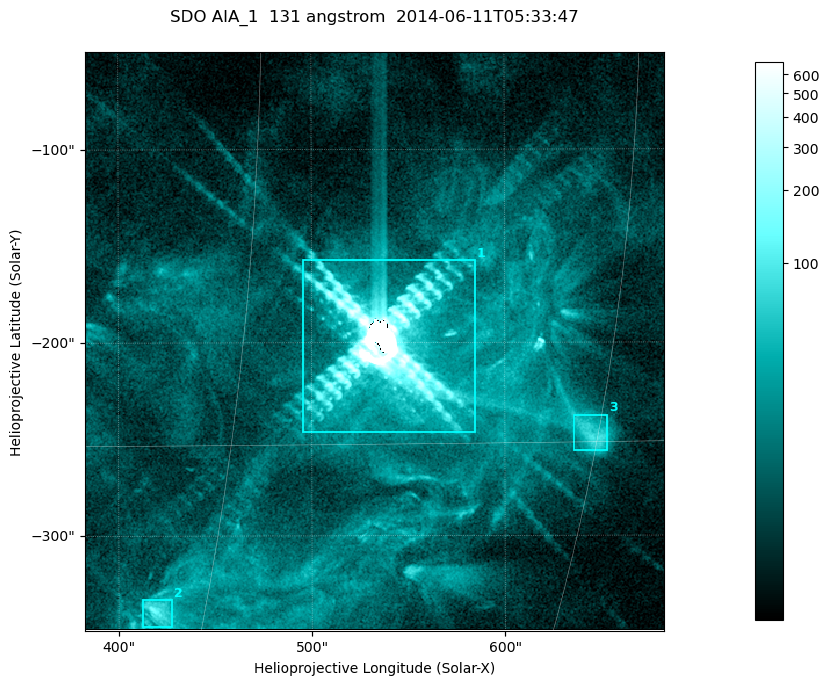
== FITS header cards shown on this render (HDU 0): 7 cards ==
TELESCOP= 'SDO     '           /
INSTRUME= 'AIA_1   '           /
WAVELNTH=                  131 /
WAVEUNIT= 'angstrom'           /
DATE-OBS= '2014-06-11T05:33:47.63' /
CTYPE1  = 'HPLN-TAN'           /
CTYPE2  = 'HPLT-TAN'           /

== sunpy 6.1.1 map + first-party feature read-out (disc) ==
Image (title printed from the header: SDO AIA_1  131 angstrom  2014-06-11T05:33:47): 499 x 499 px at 0.601 arcsec/px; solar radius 945 arcsec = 1573 px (partial field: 3.2% of the solar disc is inside the frame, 100% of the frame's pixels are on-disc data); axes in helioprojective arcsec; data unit not stated in the header (colour bar unlabelled)
Orientation: roll -0.139 deg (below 1 deg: not rotated)
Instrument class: DISC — disc imager (sunpy class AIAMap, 131 A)
Bright regions (active regions / flare kernels): reference = the on-disc median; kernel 5 px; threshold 5 sigma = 41.6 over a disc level ~9.66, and >= 1.15x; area >= 249 px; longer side >= 6 px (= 3.6 arcsec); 3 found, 3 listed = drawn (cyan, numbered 1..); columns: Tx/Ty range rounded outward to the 2 arcsec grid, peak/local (2 s.f.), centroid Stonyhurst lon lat
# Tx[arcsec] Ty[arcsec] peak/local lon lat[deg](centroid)
1 496..586 -248..-156 1613 +35 -12
2 412..428 -348..-332 13 +28 -20
3 634..654 -256..-236 8.9 +45 -15